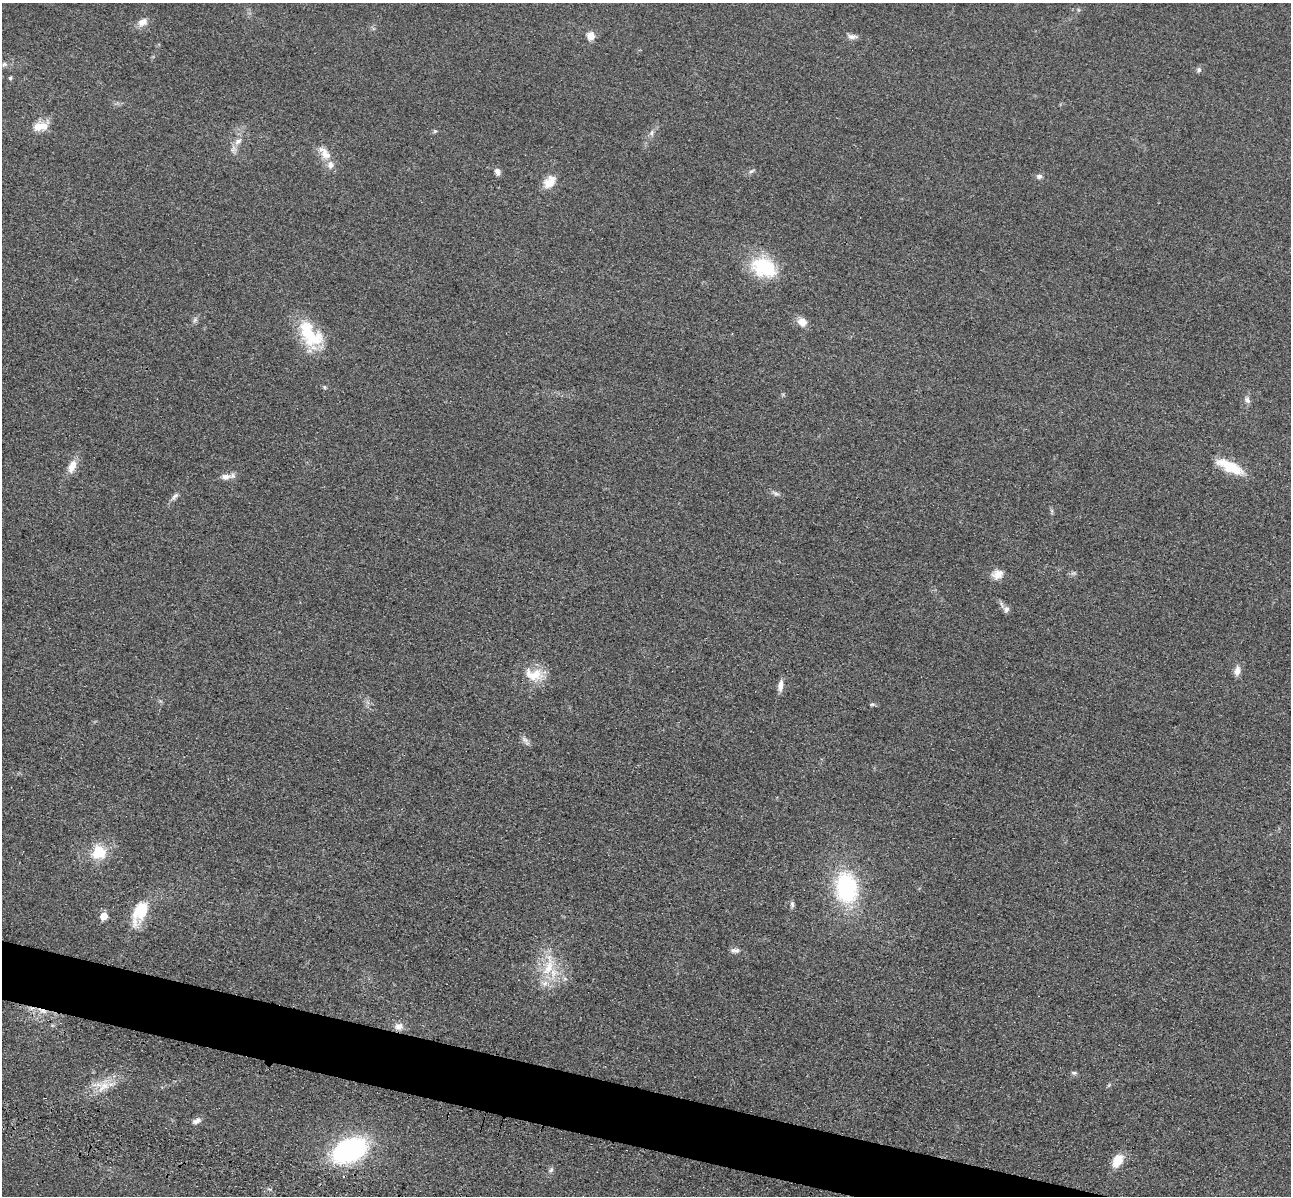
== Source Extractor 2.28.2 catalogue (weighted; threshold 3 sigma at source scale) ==
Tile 6 of 4 x 4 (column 2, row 2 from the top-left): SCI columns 1462-2750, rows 2786-3979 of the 5350 x 5365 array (HDU 1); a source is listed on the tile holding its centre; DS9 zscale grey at full resolution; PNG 1293 x 1198 px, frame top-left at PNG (2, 3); no overlay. Shown black and unused: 4% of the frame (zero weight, under 3 of 4 exposures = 9% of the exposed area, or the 3 px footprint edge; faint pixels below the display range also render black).
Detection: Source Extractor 2.28.2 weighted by HDU 2 'WHT'; one run over the whole footprint, this tile lists its part. Background 0.0476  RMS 0.0084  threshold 0.0377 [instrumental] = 3 sigma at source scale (4.5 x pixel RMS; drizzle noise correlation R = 1.50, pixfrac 1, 0.05/0.05 arcsec/px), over >= 5 px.
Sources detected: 50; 1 cosmic-ray / hot-pixel residue — not listed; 2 inside a brighter listed object's ellipse — not listed separately; the other 47 listed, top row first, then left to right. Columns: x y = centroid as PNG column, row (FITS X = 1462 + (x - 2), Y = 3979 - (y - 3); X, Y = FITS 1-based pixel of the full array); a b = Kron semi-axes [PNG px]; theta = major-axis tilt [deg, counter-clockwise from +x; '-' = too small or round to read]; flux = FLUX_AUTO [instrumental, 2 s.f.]
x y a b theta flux
142 22 13 9 23 6.2
591 36 10 9 - 7
852 36 13 7 -3 3.7
4 64 8 6 1 2.7
1199 70 6 6 - 1.9
10 78 5 4 - 1.4
40 126 22 11 16 11
435 131 5 5 - 1.2
652 133 9 4 82 2.1
238 141 12 7 44 5.8
325 153 22 11 -52 11
751 171 8 5 27 1.9
497 172 9 6 -67 3.6
1039 176 8 6 17 2.4
549 182 18 12 46 11
764 267 31 21 -23 47
195 320 9 4 81 2
802 322 13 11 -33 6.7
310 335 38 21 -52 41
325 387 5 5 - 1.1
1247 400 9 7 -54 3.1
72 466 18 9 67 9.7
1230 467 35 11 -25 24
226 477 16 8 1 5.4
776 493 12 5 -25 2.6
175 496 13 6 47 3.2
997 574 14 11 25 7.3
1006 609 9 6 77 2.9
1237 671 11 7 80 6.1
534 675 27 17 -10 19
780 686 15 6 83 5.2
872 704 7 4 7 1.3
525 740 12 5 -45 3.1
99 852 19 17 52 23
846 888 31 22 -82 92
792 904 10 5 -80 2.2
140 912 31 15 65 28
104 916 5 5 - 18
735 950 12 6 0 3.3
549 966 39 14 77 28
399 1026 10 9 - 6
1074 1073 8 5 -10 1.7
104 1087 23 11 37 15
196 1121 12 7 25 3.9
349 1150 30 18 25 150
1118 1160 14 9 59 17
551 1170 8 6 46 2.1